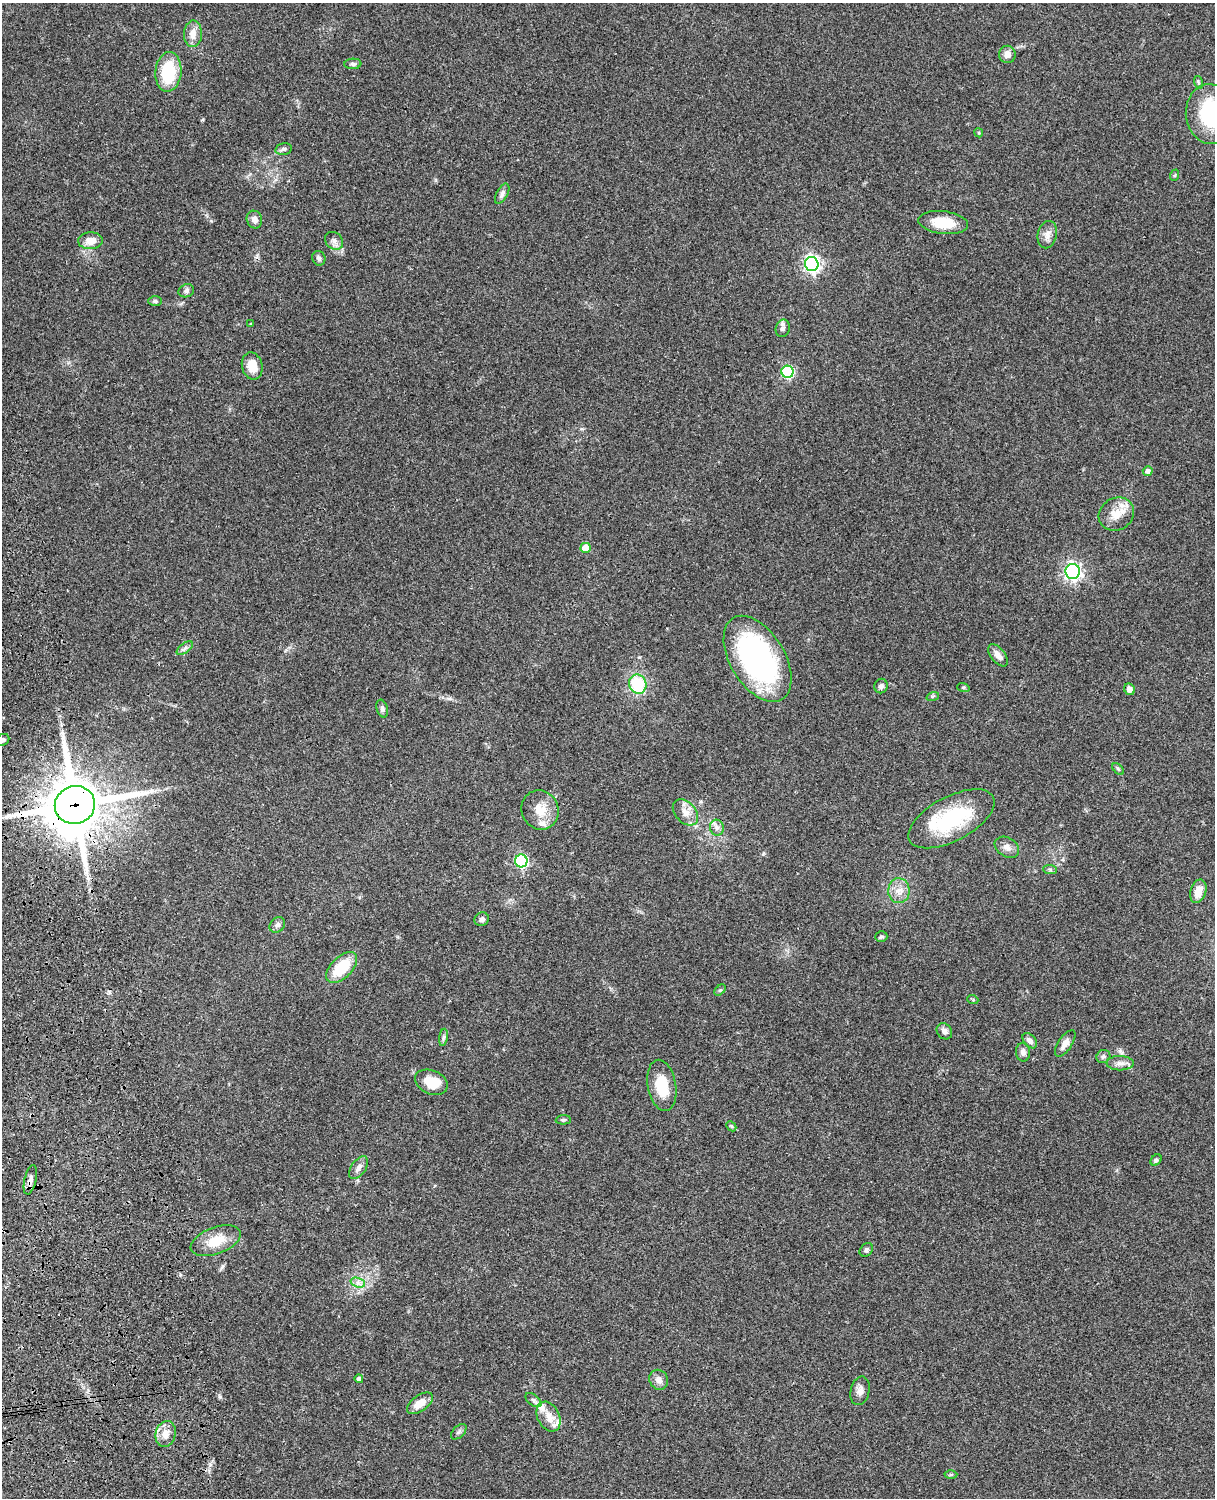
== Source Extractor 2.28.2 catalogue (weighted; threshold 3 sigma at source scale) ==
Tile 7 of 4 x 3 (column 3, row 2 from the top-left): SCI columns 2546-3758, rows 1773-3268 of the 5089 x 4927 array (HDU 1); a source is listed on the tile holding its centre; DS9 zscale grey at full resolution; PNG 1217 x 1500 px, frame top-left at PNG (2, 3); each listed source drawn as its Kron ellipse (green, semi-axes under 4 px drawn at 4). Shown black and unused: <1% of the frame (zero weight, under 3 of 4 exposures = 6% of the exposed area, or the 3 px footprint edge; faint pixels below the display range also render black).
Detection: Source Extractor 2.28.2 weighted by HDU 2 'WHT'; one run over the whole footprint, this tile lists its part. Background 0.0965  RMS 0.0063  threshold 0.0282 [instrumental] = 3 sigma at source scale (4.5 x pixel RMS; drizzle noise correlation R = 1.50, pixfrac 1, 0.05/0.05 arcsec/px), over >= 5 px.
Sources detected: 85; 5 inside a brighter listed object's ellipse — not listed separately; the other 80 listed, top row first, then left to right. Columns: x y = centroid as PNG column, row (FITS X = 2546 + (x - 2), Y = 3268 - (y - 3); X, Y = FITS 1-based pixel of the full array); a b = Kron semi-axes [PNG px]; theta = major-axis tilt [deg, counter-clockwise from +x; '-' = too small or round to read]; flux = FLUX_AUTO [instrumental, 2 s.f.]
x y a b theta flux
193 34 13 9 88 6.2
1007 54 8 8 - 4.1
353 64 8 5 5 1.4
168 72 20 13 85 28
1198 82 6 4 -72 0.83
1211 114 30 25 -84 51
979 133 4 3 - 0.6
283 149 8 5 12 1.5
1175 175 6 3 71 0.66
502 194 11 5 62 2.2
254 219 9 7 -71 3.3
943 223 25 11 -7 16
1047 235 14 9 77 4.4
90 241 12 8 4 6.8
334 241 10 8 -41 2.9
319 258 7 6 - 1.9
812 264 7 6 - 200
186 291 8 6 18 1.7
155 301 7 5 0 1.2
251 324 3 2 - 0.57
783 328 9 7 76 2.4
252 366 14 10 -77 9.5
787 372 6 6 - 71
1148 471 5 5 - 2.3
1116 514 18 16 33 10
586 548 5 5 - 13
1073 571 7 7 - 190
185 648 9 4 36 1.7
998 655 13 7 -51 4.1
757 659 47 27 -59 130
638 684 10 8 -70 26
881 686 7 6 - 2.3
963 687 6 4 -18 0.82
1130 689 6 5 - 3.8
933 696 6 4 19 0.84
382 709 9 5 -74 1.7
3 740 7 5 33 1.8
1118 769 7 4 -45 0.95
75 805 20 19 - 3700
540 810 20 18 -64 11
685 812 15 10 -48 5.9
951 819 47 22 28 47
717 828 8 7 - 2.2
1007 847 13 9 -33 3.7
521 861 6 6 - 92
1050 869 7 4 -3 1.2
899 891 12 10 88 6
1198 891 12 7 73 7
482 919 7 6 - 2.3
277 925 8 7 - 2.2
881 937 6 5 - 1.1
342 968 19 10 45 22
720 990 7 4 43 0.94
973 1000 5 3 - 0.61
944 1031 9 7 -52 3.3
443 1037 8 4 81 1.4
1030 1041 9 6 -47 2.7
1065 1043 15 7 56 4.1
1023 1052 9 7 -83 2.7
1103 1057 7 6 - 1.7
1120 1063 14 7 -1 3.5
431 1082 17 11 -23 13
662 1085 26 14 -80 19
563 1120 7 4 3 1
731 1126 6 4 -45 0.78
1156 1160 6 4 45 1.4
358 1168 13 7 54 3.6
30 1180 15 6 77 3.3
216 1241 26 13 20 14
866 1250 7 6 - 1.4
358 1283 7 4 -18 2.1
359 1379 4 4 - 1.6
659 1380 10 9 - 4.1
860 1391 14 9 76 3.6
533 1400 9 5 -37 1.7
420 1403 15 7 35 8
548 1417 16 11 -62 6.7
459 1432 9 5 45 1.6
166 1434 13 10 75 6.8
951 1475 6 4 1 0.91
Overlapping masked pixels (flux is a lower limit): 2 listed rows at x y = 75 805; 30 1180
Isophote crosses this tile's border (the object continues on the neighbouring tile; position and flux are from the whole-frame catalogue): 2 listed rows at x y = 1211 114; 3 740
Unlisted compact peaks at least as high as the median listed source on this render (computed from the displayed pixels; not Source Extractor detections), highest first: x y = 220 1397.